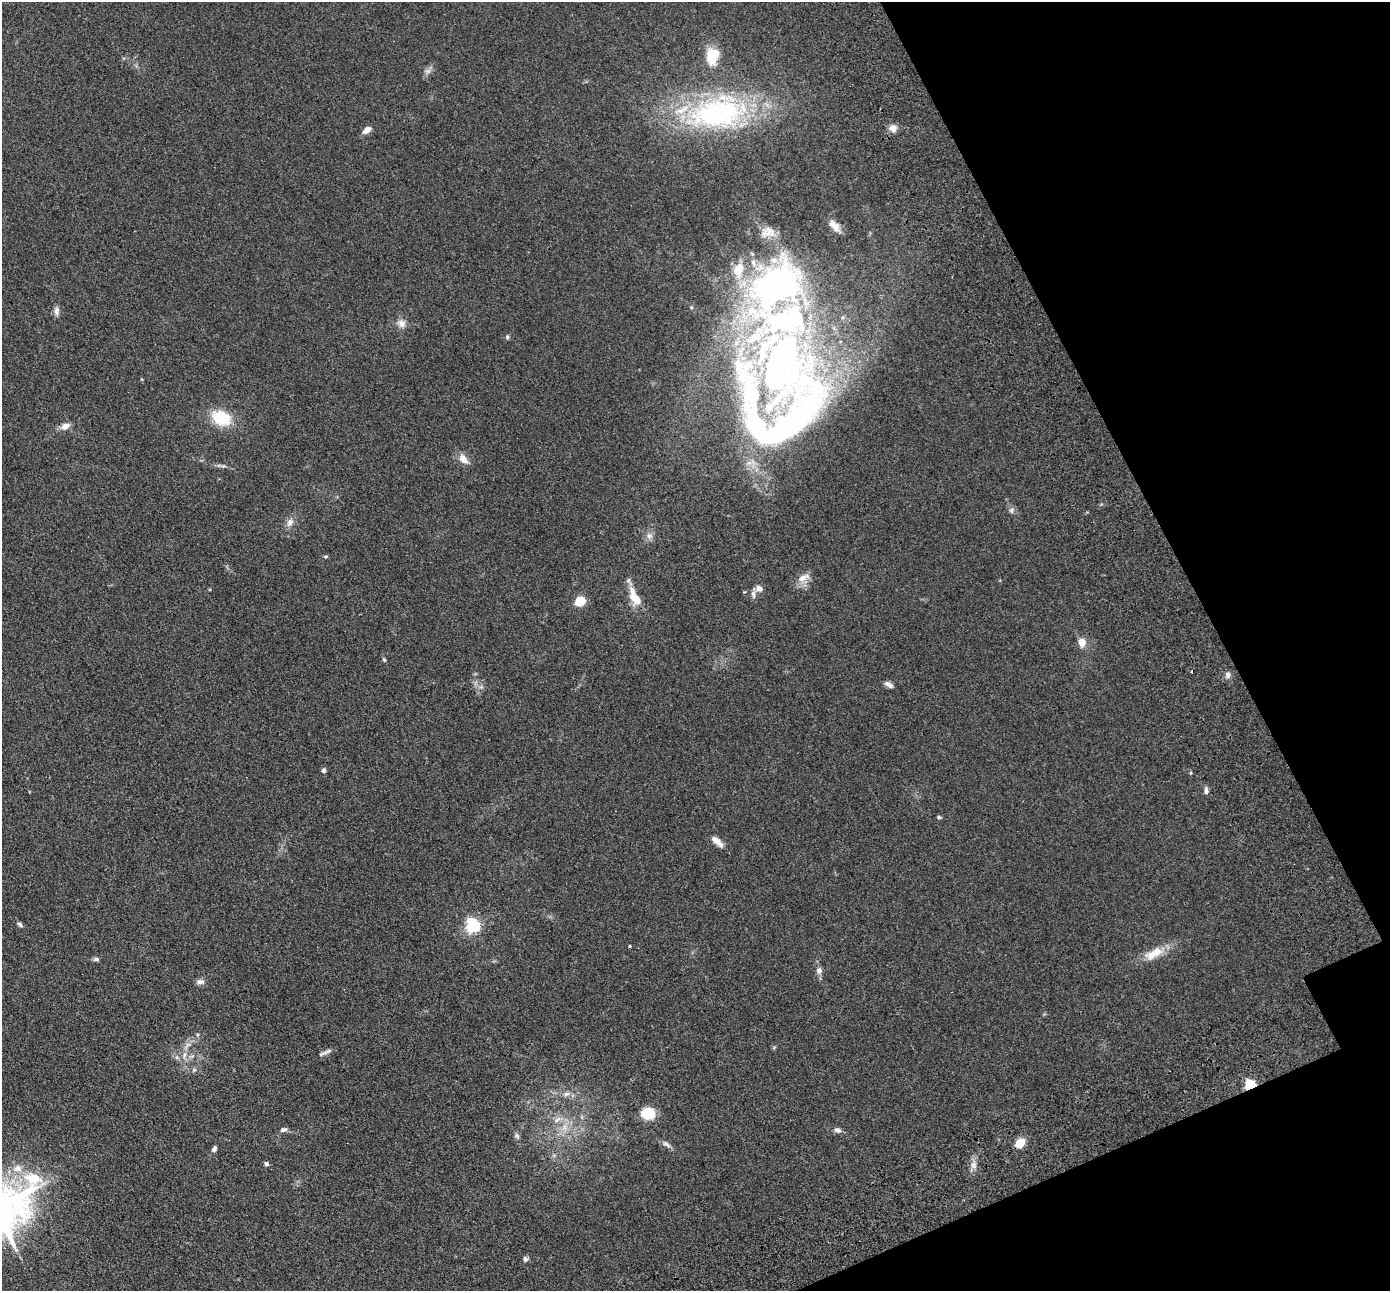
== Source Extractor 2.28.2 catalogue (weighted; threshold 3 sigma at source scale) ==
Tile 12 of 4 x 4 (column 4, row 3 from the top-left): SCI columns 4364-5751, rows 1764-3052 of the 5945 x 5933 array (HDU 1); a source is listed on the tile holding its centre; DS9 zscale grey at full resolution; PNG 1392 x 1293 px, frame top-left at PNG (2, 2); no overlay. Shown black and unused: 18% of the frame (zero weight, under 3 of 4 exposures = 11% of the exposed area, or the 3 px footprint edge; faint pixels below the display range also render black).
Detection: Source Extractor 2.28.2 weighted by HDU 2 'WHT'; one run over the whole footprint, this tile lists its part. Background 0.106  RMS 0.0067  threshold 0.03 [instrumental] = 3 sigma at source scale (4.5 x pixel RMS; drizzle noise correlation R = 1.50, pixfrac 1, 0.05/0.05 arcsec/px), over >= 5 px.
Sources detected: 70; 2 too faint to see at this stretch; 1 cosmic-ray / hot-pixel residue — not listed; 11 inside a brighter listed object's ellipse — not listed separately; the other 56 listed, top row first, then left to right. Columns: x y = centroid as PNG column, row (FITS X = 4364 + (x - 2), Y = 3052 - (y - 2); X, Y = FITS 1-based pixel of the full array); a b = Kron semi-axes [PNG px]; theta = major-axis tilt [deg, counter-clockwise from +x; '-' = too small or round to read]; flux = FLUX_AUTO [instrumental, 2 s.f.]
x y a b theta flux
712 56 15 11 76 21
718 112 75 39 10 140
893 128 10 9 - 4.4
367 130 12 7 38 3.6
834 226 19 8 -48 5.7
768 232 21 14 7 8.3
753 263 13 8 -71 5.7
56 311 11 7 -88 2.8
401 323 12 10 -37 4
507 337 6 5 - 1.1
781 366 110 69 -60 370
221 418 20 15 -21 24
65 426 11 7 28 4.7
463 459 13 7 -53 6.1
223 466 8 3 5 1.1
1011 510 8 6 68 1.8
290 522 13 9 67 3.8
649 536 9 9 - 3
326 557 5 4 - 0.87
803 577 18 8 24 5.4
759 588 9 7 -17 2.9
636 599 18 11 -54 9.3
580 601 9 7 32 14
1082 642 10 8 -85 6.3
384 660 6 4 -46 0.79
1228 675 9 7 -80 2.3
889 685 11 5 -31 2.8
324 770 6 6 - 1.5
1206 791 9 5 -89 2.3
939 817 5 4 - 0.95
716 841 16 6 -42 5.7
20 924 9 4 -44 1.6
473 925 6 6 - 130
630 946 4 3 - 0.55
1153 954 31 12 28 12
96 959 8 5 -8 1.4
819 971 7 7 - 3
200 982 11 6 5 2.5
323 1053 20 4 22 2.4
184 1056 12 4 81 2.7
177 1057 6 4 71 1.1
194 1070 6 5 - 1.1
1250 1085 5 5 - 70
566 1094 9 6 19 2.3
649 1114 10 8 -9 26
557 1120 13 5 36 3.2
283 1130 9 6 13 2
838 1130 8 6 -20 2.3
517 1136 8 6 -53 1.6
1020 1143 11 8 40 9
666 1144 14 6 -38 2.4
214 1149 8 5 61 1.9
266 1164 5 5 - 1.8
973 1165 10 8 -70 3.3
17 1168 15 10 5 7.2
525 1259 7 6 - 1.5
Overlapping masked pixels (flux is a lower limit): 1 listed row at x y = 1250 1085